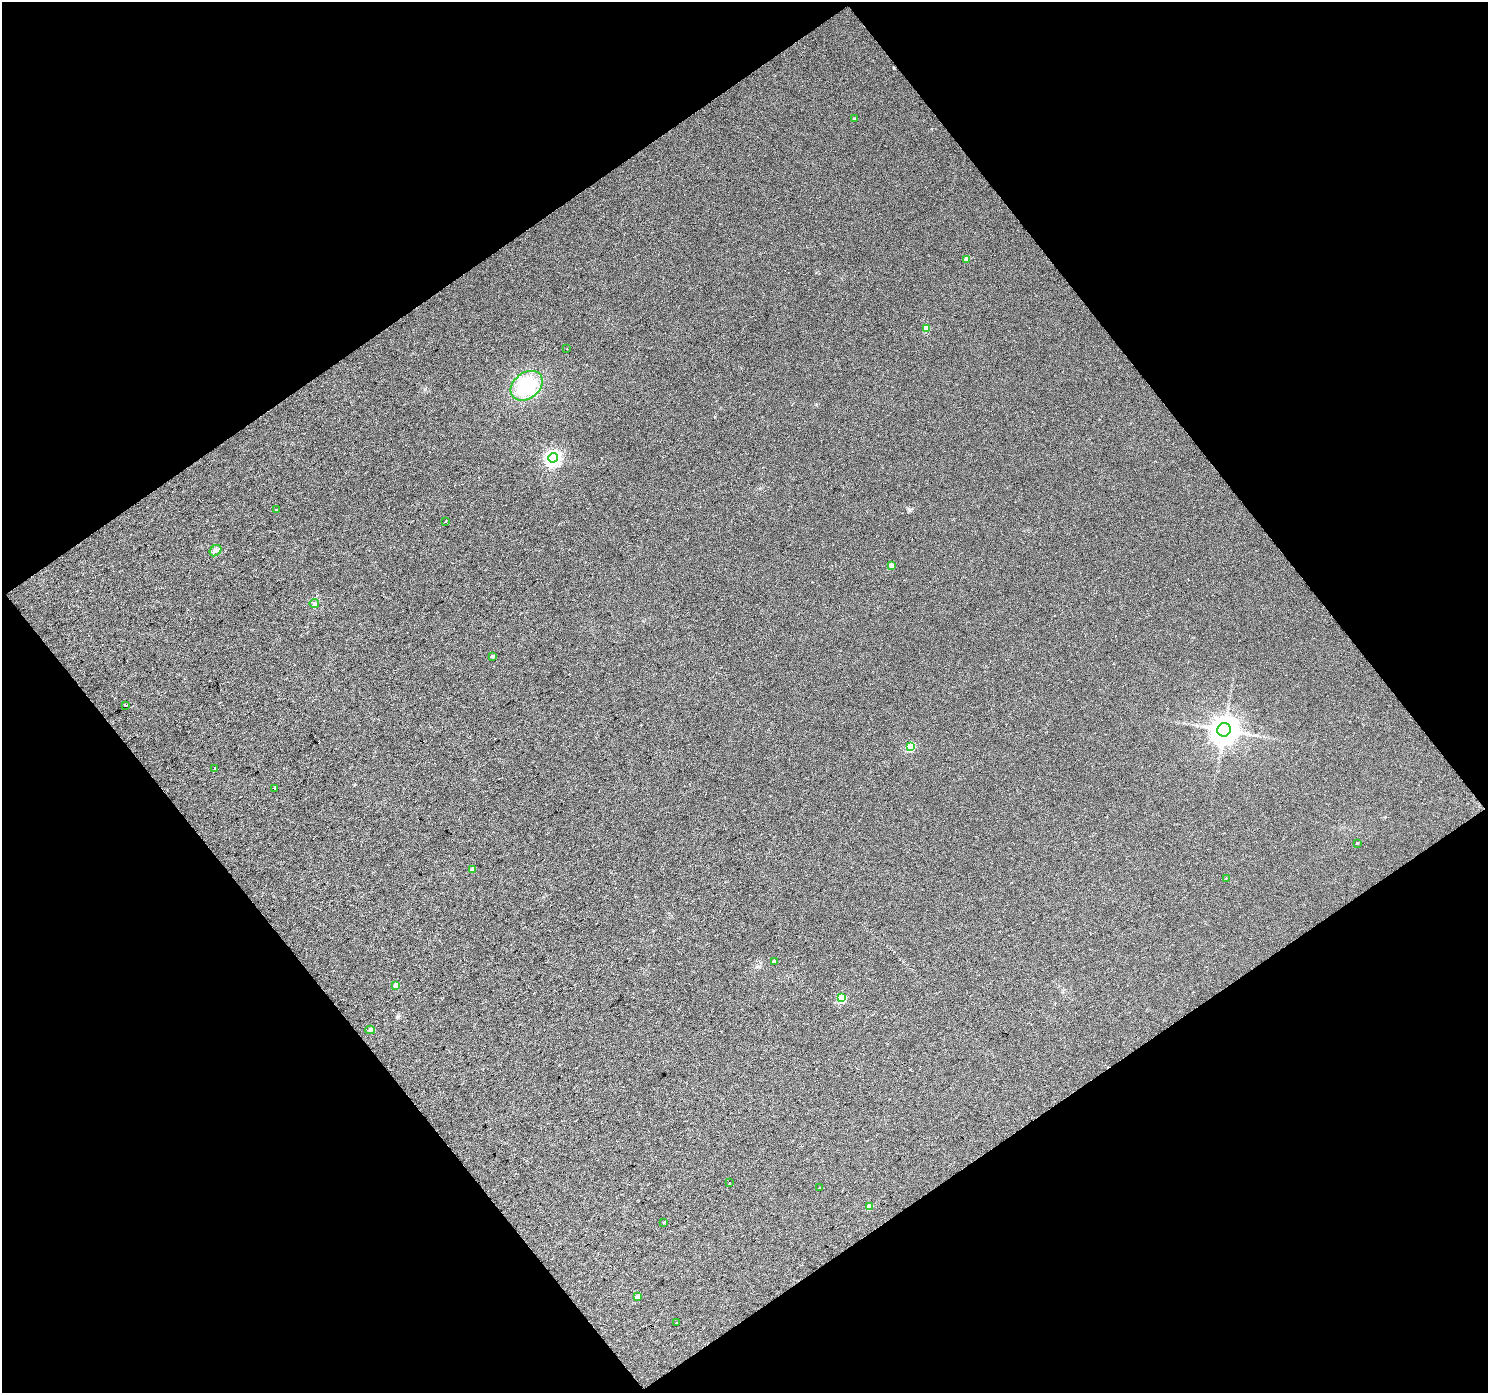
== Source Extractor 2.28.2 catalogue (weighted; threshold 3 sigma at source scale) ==
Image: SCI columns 1-2972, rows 91-2871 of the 2972 x 2943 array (HDU 1 of 3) = the unmasked area's bounding box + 8 px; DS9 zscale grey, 2 x 2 block average (1 PNG px = mean of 2 x 2 image px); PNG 1490 x 1395 px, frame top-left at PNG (2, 2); each listed source drawn as its Kron ellipse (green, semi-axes under 4 px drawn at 4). Shown black and unused: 49% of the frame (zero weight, under 2 of 3 exposures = <1% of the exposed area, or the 3 px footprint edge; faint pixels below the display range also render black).
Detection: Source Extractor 2.28.2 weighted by HDU 2 'WHT'. Background 0.0222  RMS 0.0081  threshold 0.0364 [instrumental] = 3 sigma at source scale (4.5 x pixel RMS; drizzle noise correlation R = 1.50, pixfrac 1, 0.0396/0.0396 arcsec/px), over >= 5 px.
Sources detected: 31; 1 cosmic-ray / hot-pixel residue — neither listed nor drawn; the other 30 listed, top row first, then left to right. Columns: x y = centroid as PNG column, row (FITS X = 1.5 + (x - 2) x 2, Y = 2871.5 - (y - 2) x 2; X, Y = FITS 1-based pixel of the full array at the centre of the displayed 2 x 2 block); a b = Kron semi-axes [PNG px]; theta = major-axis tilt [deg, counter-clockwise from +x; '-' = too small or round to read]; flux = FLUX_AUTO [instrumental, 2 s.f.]
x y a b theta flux
854 119 3 3 - 2
967 259 3 3 - 19
926 328 3 3 - 30
567 349 2 2 - 1.2
527 386 17 13 39 95
553 458 5 4 - 450
276 510 2 2 - 9.3
446 521 2 2 - 1.6
216 551 6 5 - 5.5
891 565 3 3 - 11
314 603 5 3 - 3.1
492 656 3 3 - 3.5
125 705 3 2 - 10
1224 730 7 6 - 2200
910 747 3 3 - 61
215 768 2 2 - 3.2
274 788 2 2 - 8.7
1357 843 2 2 - 1.9
472 869 3 3 - 7.8
1226 878 2 2 - 0.9
774 962 3 3 - 6
396 985 3 3 - 12
842 998 3 3 - 63
370 1030 5 4 - 3.2
729 1183 2 2 - 1.3
819 1188 2 2 - 1.2
869 1207 3 3 - 18
664 1223 3 2 - 1.3
638 1297 4 3 - 13
677 1322 2 2 - 2.9
Diffuse or blended objects may show on this block-average render without a row.